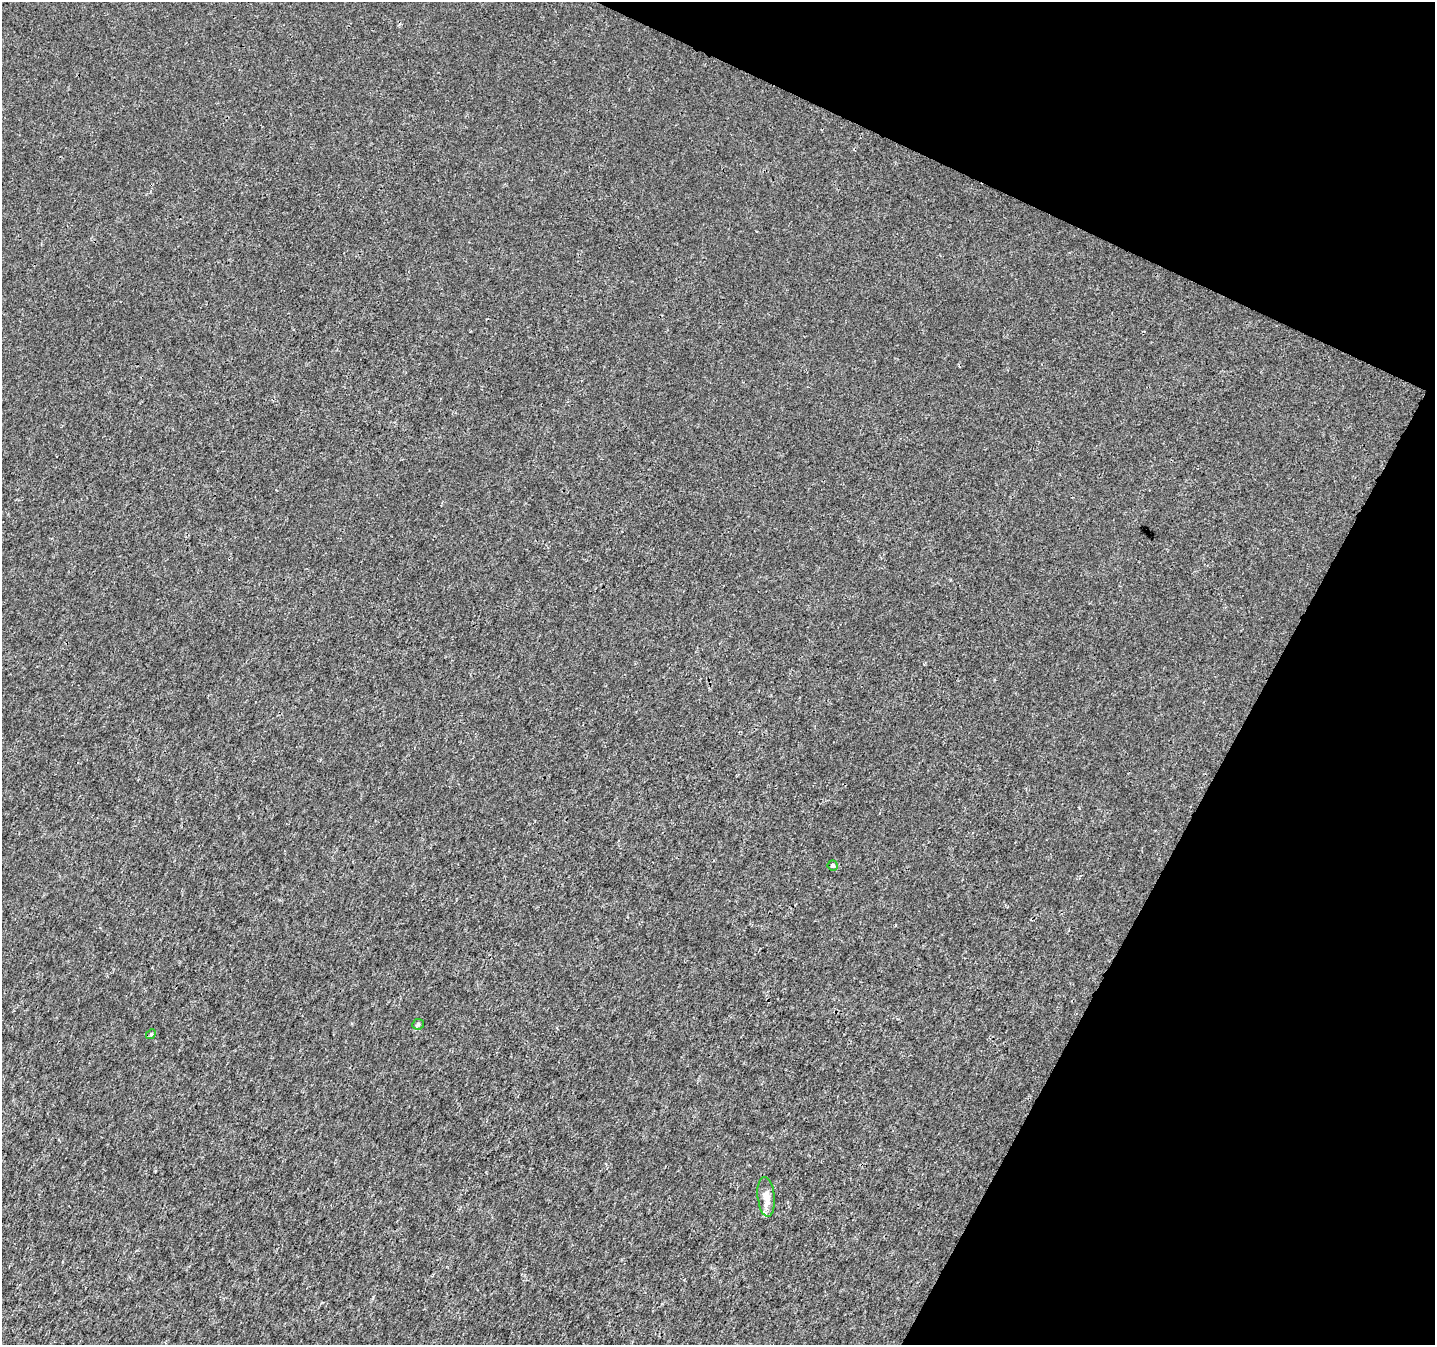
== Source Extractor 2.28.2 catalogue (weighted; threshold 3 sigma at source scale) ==
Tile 8 of 4 x 4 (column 4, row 2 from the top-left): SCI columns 4302-5734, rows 2891-4233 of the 5744 x 5846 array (HDU 1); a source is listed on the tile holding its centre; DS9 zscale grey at full resolution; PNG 1437 x 1347 px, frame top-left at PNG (2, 2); each listed source drawn as its Kron ellipse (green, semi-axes under 4 px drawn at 4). Shown black and unused: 22% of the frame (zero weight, under 3 of 4 exposures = <1% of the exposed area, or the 3 px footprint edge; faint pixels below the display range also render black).
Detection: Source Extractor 2.28.2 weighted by HDU 2 'WHT'; one run over the whole footprint, this tile lists its part. Background 1.20e-04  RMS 0.0019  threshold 0.00848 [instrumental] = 3 sigma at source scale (4.5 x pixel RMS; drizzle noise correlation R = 1.50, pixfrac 1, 0.0396/0.0396 arcsec/px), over >= 5 px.
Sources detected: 4; all 4 listed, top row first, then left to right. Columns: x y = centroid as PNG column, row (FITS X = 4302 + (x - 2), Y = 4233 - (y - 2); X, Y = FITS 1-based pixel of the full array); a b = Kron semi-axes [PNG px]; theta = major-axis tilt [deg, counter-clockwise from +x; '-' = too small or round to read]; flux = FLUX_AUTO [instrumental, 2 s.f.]
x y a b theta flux
833 865 5 5 - 0.41
418 1024 6 5 - 0.31
151 1034 5 4 - 0.23
766 1197 20 8 -84 2.3